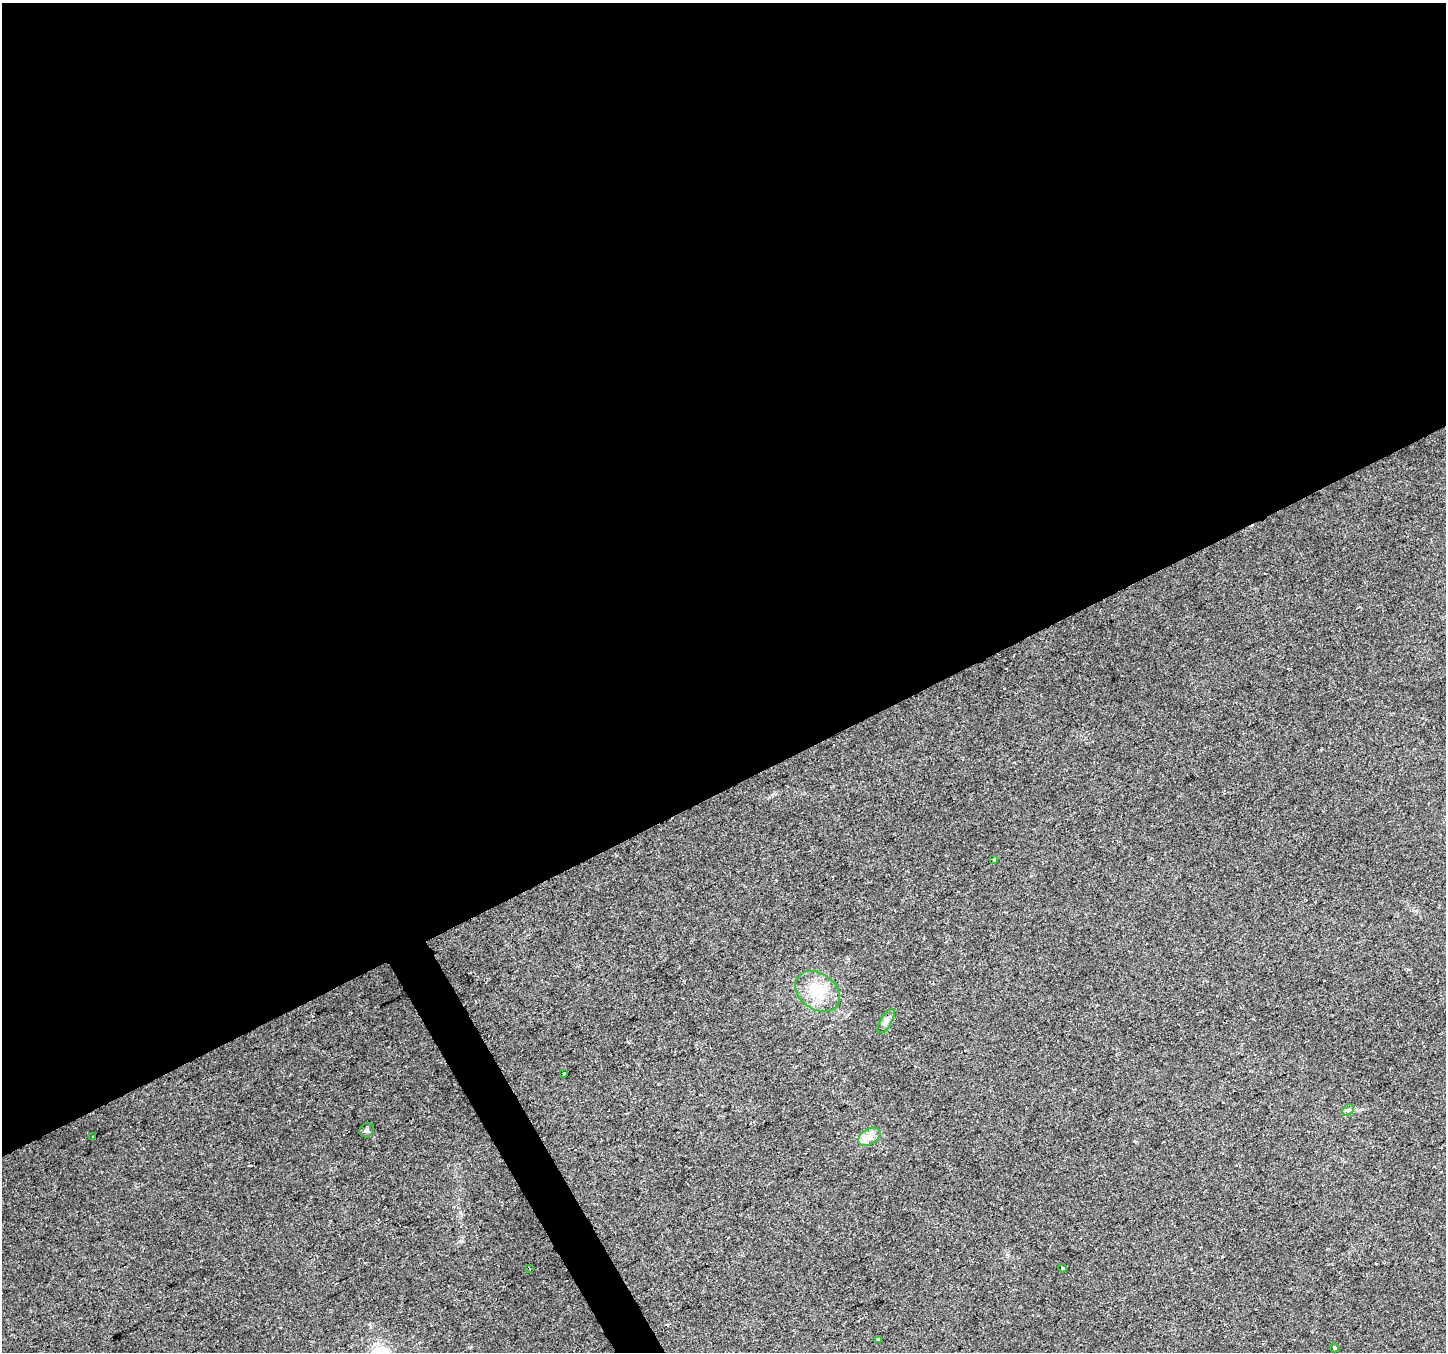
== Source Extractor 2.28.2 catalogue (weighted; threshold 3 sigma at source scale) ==
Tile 2 of 4 x 4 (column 2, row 1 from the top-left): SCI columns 1447-2890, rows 4211-5560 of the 5778 x 5662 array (HDU 1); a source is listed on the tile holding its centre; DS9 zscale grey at full resolution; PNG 1448 x 1354 px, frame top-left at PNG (2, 3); each listed source drawn as its Kron ellipse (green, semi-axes under 4 px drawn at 4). Shown black and unused: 59% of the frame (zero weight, under 2 of 3 exposures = <1% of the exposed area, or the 3 px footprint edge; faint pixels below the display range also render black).
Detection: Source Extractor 2.28.2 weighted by HDU 2 'WHT'; one run over the whole footprint, this tile lists its part. Background 0.0769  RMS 0.0073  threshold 0.0329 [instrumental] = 3 sigma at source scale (4.5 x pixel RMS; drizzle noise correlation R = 1.50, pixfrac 1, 0.0396/0.0396 arcsec/px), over >= 5 px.
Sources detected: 13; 1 cosmic-ray / hot-pixel residue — neither listed nor drawn; the other 12 listed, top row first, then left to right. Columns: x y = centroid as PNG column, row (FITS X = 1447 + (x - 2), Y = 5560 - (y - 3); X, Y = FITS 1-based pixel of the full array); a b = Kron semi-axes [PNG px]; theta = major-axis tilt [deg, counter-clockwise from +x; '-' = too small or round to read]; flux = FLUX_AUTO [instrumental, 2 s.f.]
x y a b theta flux
993 859 3 3 - 1.6
817 991 24 18 -37 21
886 1021 13 5 60 2.7
563 1073 3 3 - 2.9
1348 1110 6 5 - 1.6
367 1130 8 6 36 1.6
93 1137 3 3 - 5.5
869 1137 12 7 32 5.1
1062 1268 4 3 - 12
529 1269 3 2 - 1.1
879 1339 3 3 - 2
1334 1348 4 3 - 1.2
Unlisted compact peaks at least as high as the median listed source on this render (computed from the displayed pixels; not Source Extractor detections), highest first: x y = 1222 1257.